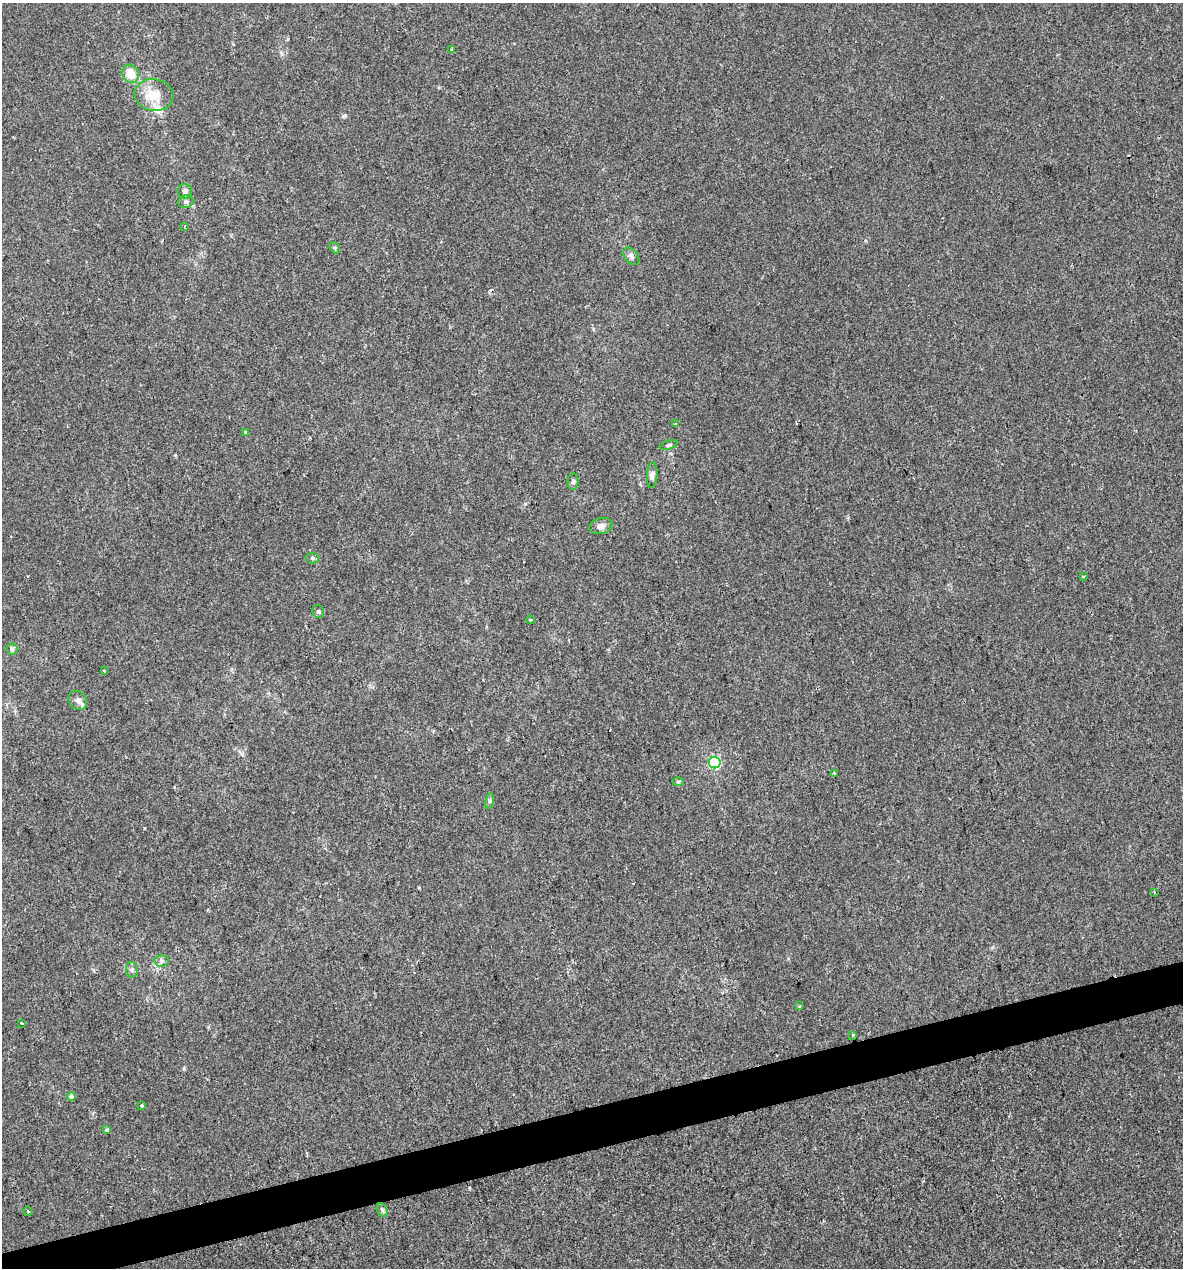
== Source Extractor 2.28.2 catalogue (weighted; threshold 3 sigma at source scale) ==
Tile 7 of 4 x 4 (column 3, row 2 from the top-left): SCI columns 2404-3584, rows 2533-3798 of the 4854 x 5064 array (HDU 1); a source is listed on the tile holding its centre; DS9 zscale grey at full resolution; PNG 1185 x 1270 px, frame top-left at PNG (2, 3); each listed source drawn as its Kron ellipse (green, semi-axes under 4 px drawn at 4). Shown black and unused: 3% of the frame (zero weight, under 2 of 3 exposures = <1% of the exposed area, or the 3 px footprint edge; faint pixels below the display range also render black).
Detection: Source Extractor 2.28.2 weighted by HDU 2 'WHT'; one run over the whole footprint, this tile lists its part. Background -3.12e-04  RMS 0.0042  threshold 0.0188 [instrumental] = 3 sigma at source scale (4.5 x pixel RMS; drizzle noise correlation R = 1.50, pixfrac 1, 0.0396/0.0396 arcsec/px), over >= 5 px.
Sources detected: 37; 1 inside a brighter listed object's ellipse — not listed separately; the other 36 listed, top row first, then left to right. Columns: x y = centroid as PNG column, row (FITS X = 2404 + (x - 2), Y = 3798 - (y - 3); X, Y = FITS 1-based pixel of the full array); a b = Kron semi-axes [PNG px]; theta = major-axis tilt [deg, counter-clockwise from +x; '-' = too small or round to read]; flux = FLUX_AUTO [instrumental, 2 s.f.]
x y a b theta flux
452 49 3 2 - 0.44
131 74 9 7 -61 8.1
154 95 19 16 -9 9.1
185 191 7 7 - 1.7
186 201 7 6 - 1
184 226 4 3 - 0.44
335 248 6 4 -47 0.64
631 256 10 6 -49 1.4
675 424 4 2 - 0.42
245 432 4 3 - 0.43
669 445 9 4 18 0.72
652 475 13 5 85 1.4
573 481 8 5 90 0.99
601 526 11 8 15 2.1
312 558 6 5 - 0.86
1083 576 3 3 - 0.61
318 612 6 6 - 0.78
531 620 4 3 - 0.55
12 649 5 5 - 0.82
104 671 3 2 - 0.35
78 700 10 8 -50 2.4
715 763 6 5 - 36
835 774 3 3 - 1.5
678 782 6 4 1 0.54
490 801 8 4 81 0.79
1154 893 3 2 - 0.59
162 961 7 5 2 1.3
132 970 7 6 - 1
800 1006 3 2 - 0.52
22 1023 3 3 - 3.8
853 1035 3 3 - 1.1
71 1096 4 3 - 1.8
142 1106 3 3 - 1.2
107 1129 4 3 - 1.3
382 1210 7 5 -61 0.84
28 1211 5 3 - 0.49
Unlisted compact peaks at least as high as the median listed source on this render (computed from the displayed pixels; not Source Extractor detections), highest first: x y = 343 116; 282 54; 184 1068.